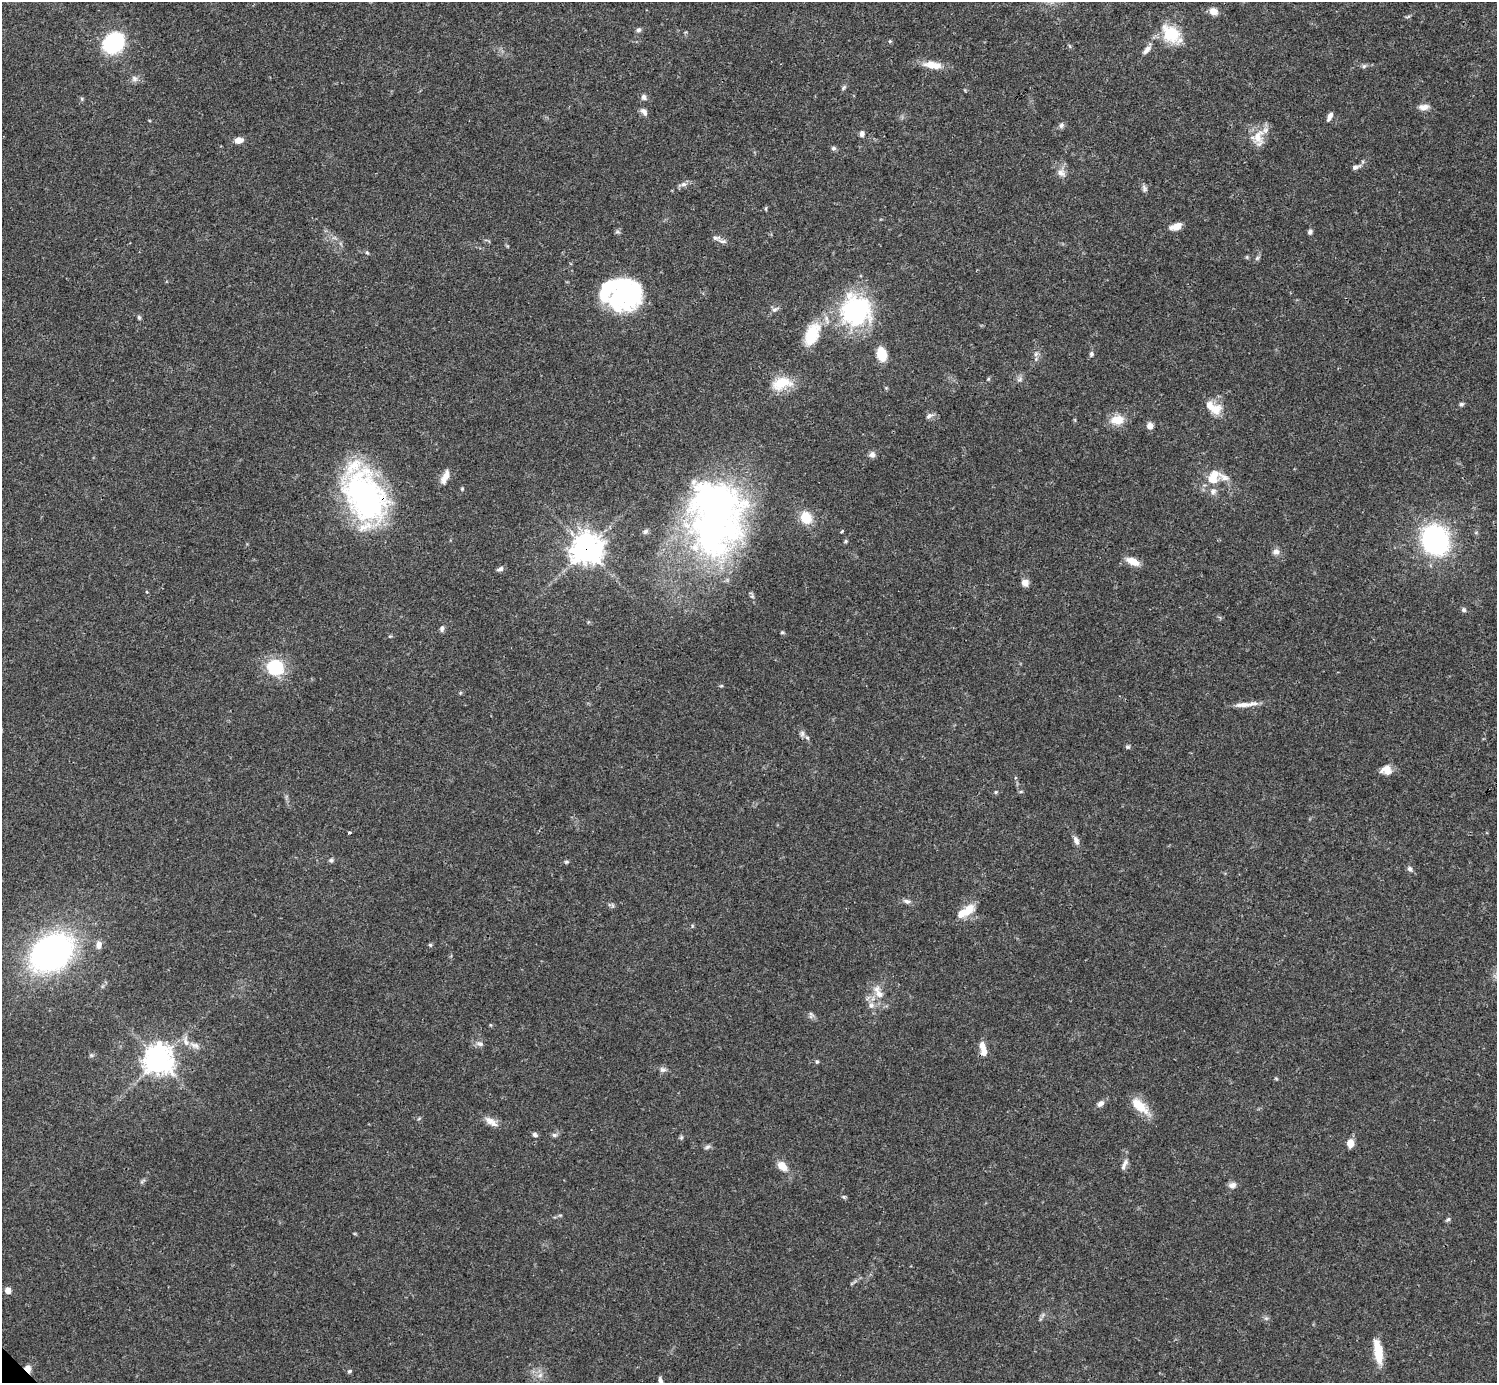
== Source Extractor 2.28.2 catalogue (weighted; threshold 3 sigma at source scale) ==
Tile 10 of 4 x 4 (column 2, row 3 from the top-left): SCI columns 1495-2989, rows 1539-2919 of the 5982 x 5981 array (HDU 1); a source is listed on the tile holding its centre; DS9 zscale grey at full resolution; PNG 1499 x 1385 px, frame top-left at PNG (2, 2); no overlay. Shown black and unused: <1% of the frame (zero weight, under 3 of 4 exposures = <1% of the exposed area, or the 3 px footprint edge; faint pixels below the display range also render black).
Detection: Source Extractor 2.28.2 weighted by HDU 2 'WHT'; one run over the whole footprint, this tile lists its part. Background 0.0411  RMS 0.0027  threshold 0.012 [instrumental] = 3 sigma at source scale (4.5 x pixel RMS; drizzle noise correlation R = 1.50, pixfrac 1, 0.05/0.05 arcsec/px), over >= 5 px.
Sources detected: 126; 3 inside a brighter object's white glare — not listed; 8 inside a brighter listed object's ellipse — not listed separately; the other 115 listed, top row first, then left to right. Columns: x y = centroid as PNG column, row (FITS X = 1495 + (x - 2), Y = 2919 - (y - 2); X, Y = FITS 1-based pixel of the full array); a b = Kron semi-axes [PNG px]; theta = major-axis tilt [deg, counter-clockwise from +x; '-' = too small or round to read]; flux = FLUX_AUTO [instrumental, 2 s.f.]
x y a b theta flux
1213 11 10 8 -19 2
1408 17 9 3 21 0.4
638 30 7 6 - 0.65
1171 33 25 18 -44 9.2
890 41 5 4 - 0.35
114 42 15 12 46 35
1147 50 13 6 50 1.5
931 64 22 11 -5 3.5
1364 66 6 6 - 0.54
134 79 9 8 - 1
844 87 9 4 45 0.52
644 97 8 6 -75 0.88
82 99 6 3 -71 0.36
1424 107 12 7 3 1.8
644 112 11 6 -51 1.1
1329 117 10 4 64 1.3
1061 125 8 6 48 0.78
862 134 7 6 - 0.94
1258 136 22 18 85 4.8
239 140 11 7 7 1.9
833 148 7 6 - 0.59
1356 167 12 6 20 0.94
1061 173 13 9 -28 1.8
684 184 8 6 14 0.94
1145 189 10 6 -83 0.74
766 208 6 3 71 0.31
1176 227 15 8 19 2.3
618 232 7 4 -18 0.46
1310 232 6 5 - 0.67
716 238 11 6 0 0.93
367 253 6 4 -66 0.38
1257 258 7 4 45 0.52
620 294 41 18 78 18
775 309 11 6 18 0.93
856 310 36 36 - 33
139 317 7 4 -63 0.45
812 334 31 16 67 9
882 354 13 8 -78 6.1
1036 354 7 6 - 0.69
1091 354 7 5 70 0.58
1020 379 9 4 36 0.72
782 383 27 15 15 6.9
1461 404 6 5 - 0.54
1215 409 18 14 -1 4.2
929 416 11 6 24 0.95
1117 420 16 11 6 4.5
1150 426 6 6 - 1.9
872 455 8 8 - 1.1
1214 475 13 13 - 3.6
445 476 17 7 63 2.6
462 489 5 4 - 0.33
1213 491 9 8 - 1.2
365 496 56 37 -66 71
713 517 86 57 89 130
806 518 16 13 -63 5
645 531 8 6 43 0.68
842 531 5 3 - 0.33
1435 540 20 17 -68 59
845 541 5 4 - 0.39
586 549 11 10 - 310
1276 552 9 7 -3 1.2
1133 561 16 8 -23 3
500 569 8 5 21 0.79
1025 583 8 7 - 1.8
1464 610 6 6 - 0.66
442 629 8 6 80 0.76
782 632 5 4 - 0.34
390 636 5 3 - 0.29
275 667 17 16 - 13
1246 704 32 6 5 2.7
802 733 9 6 89 0.89
1128 747 6 5 - 0.46
1386 770 14 11 0 2.4
1021 791 6 3 19 0.31
996 792 5 4 - 0.31
349 832 3 3 - 0.43
1076 841 11 6 -67 1.4
331 860 7 6 - 0.6
566 862 6 5 - 0.4
1410 869 8 5 -57 0.79
907 901 10 6 -16 0.98
612 905 7 4 -71 0.43
969 909 17 11 57 4.1
99 945 10 7 86 1.6
430 945 5 4 - 0.41
51 952 33 25 34 110
879 994 13 10 -59 2.7
871 1005 9 8 - 1.2
811 1015 10 5 86 0.67
186 1041 15 7 -81 1.7
480 1044 11 6 -13 0.91
195 1045 14 7 -20 1.5
982 1046 11 7 -73 2.1
158 1060 9 9 - 330
817 1062 5 4 - 0.39
663 1069 10 6 -22 0.87
1100 1104 9 7 38 1.3
1140 1106 27 11 -42 5.4
490 1121 15 9 -27 2.1
535 1135 7 5 -39 0.7
554 1135 7 5 13 0.66
681 1137 6 5 - 0.39
1350 1143 9 8 - 2.2
707 1147 9 5 21 0.66
782 1166 12 8 -47 3
1123 1166 12 6 68 1.1
1232 1185 10 8 15 1.3
844 1197 6 4 5 0.4
1448 1219 7 4 39 0.48
8 1290 6 5 - 2.2
1378 1352 26 8 -81 6.1
28 1369 9 6 -58 1.7
349 1371 6 5 - 0.51
540 1375 7 6 - 1
660 1381 10 5 -74 0.87
Overlapping masked pixels (flux is a lower limit): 3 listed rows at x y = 365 496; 586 549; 28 1369
Isophote crosses this tile's border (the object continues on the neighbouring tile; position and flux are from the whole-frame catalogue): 1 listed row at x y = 660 1381